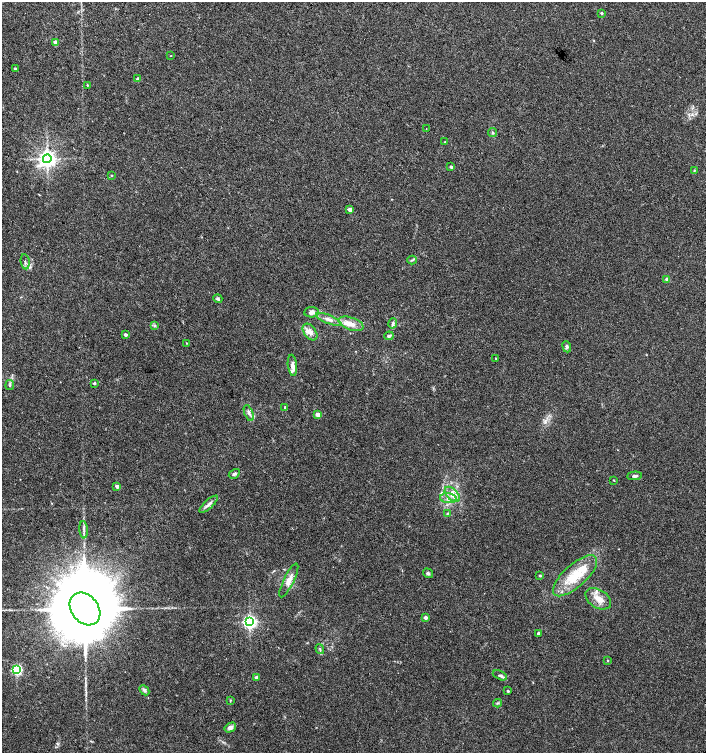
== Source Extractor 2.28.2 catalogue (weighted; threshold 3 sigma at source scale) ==
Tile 11 of 4 x 4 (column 3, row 3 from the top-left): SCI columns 3045-4451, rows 1504-3005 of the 6023 x 6017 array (HDU 1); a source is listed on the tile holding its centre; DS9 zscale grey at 2 x 2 block average (1 PNG px = mean of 2 x 2 image px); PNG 708 x 755 px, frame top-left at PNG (2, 2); each listed source drawn as its Kron ellipse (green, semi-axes under 4 px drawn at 4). Shown black and unused: <1% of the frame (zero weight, under 3 of 4 exposures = <1% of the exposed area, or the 3 px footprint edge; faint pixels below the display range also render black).
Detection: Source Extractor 2.28.2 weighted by HDU 2 'WHT'; one run over the whole footprint, this tile lists its part. Background 0.0327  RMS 0.0032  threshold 0.0145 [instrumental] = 3 sigma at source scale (4.5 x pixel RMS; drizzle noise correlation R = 1.50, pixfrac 1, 0.0396/0.0396 arcsec/px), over >= 5 px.
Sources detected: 69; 6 inside a brighter listed object's ellipse — not listed separately; the other 63 listed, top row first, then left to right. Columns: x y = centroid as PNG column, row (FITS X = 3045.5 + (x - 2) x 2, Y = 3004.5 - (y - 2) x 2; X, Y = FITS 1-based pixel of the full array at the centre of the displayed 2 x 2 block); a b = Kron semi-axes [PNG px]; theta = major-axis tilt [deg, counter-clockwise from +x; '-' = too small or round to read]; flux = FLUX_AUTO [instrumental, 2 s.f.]
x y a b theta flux
602 13 3 3 - 1.1
55 42 2 2 - 6.3
171 56 2 2 - 0.32
15 69 3 3 - 0.82
138 79 2 2 - 3.5
87 85 3 2 - 0.52
426 129 2 2 - 0.34
492 133 4 2 - 0.77
445 142 3 2 - 0.57
47 159 4 4 - 420
451 167 3 2 - 1.7
694 171 4 2 - 0.68
111 175 3 2 - 0.52
350 210 3 2 - 5
412 260 4 2 - 0.85
25 262 7 2 -82 1.1
667 279 3 3 - 2.5
218 299 4 3 - 1.3
311 312 7 5 4 3.1
329 319 13 4 -22 4
393 323 5 4 - 1.5
351 324 13 6 -19 6
155 326 3 2 - 0.69
310 332 9 6 -53 4.1
125 335 2 2 - 2.9
389 336 5 3 - 1.6
187 343 3 2 - 0.38
567 347 5 4 - 1.5
496 358 3 2 - 0.53
292 365 10 4 -84 4.1
94 383 2 2 - 1.9
10 385 5 3 - 1.3
285 407 3 3 - 0.98
249 413 8 3 -69 2.1
318 415 3 2 - 8.8
234 474 6 3 33 1.7
635 476 7 3 4 1.9
614 480 3 2 - 0.45
117 486 2 2 - 4.5
452 494 9 5 -45 4.6
448 498 8 5 -8 3.8
209 504 12 4 43 2.8
447 513 3 2 - 0.57
84 530 9 2 -85 1.7
428 573 5 3 - 1.3
540 576 2 2 - 0.94
575 576 28 11 42 24
289 580 19 5 64 5.8
598 599 14 9 -31 8.3
85 609 18 13 -51 16000
426 618 2 2 - 4.2
250 622 4 4 - 210
538 634 2 2 - 2
320 649 5 2 - 0.9
607 660 2 2 - 0.64
17 670 3 3 - 92
500 675 7 4 -25 1.9
257 677 2 2 - 4.3
144 690 6 4 -46 1.8
508 691 2 2 - 1
230 700 3 2 - 0.52
497 703 4 3 - 1.1
230 728 6 4 32 3.4
Diffuse or blended objects may show on this block-average render without a row.